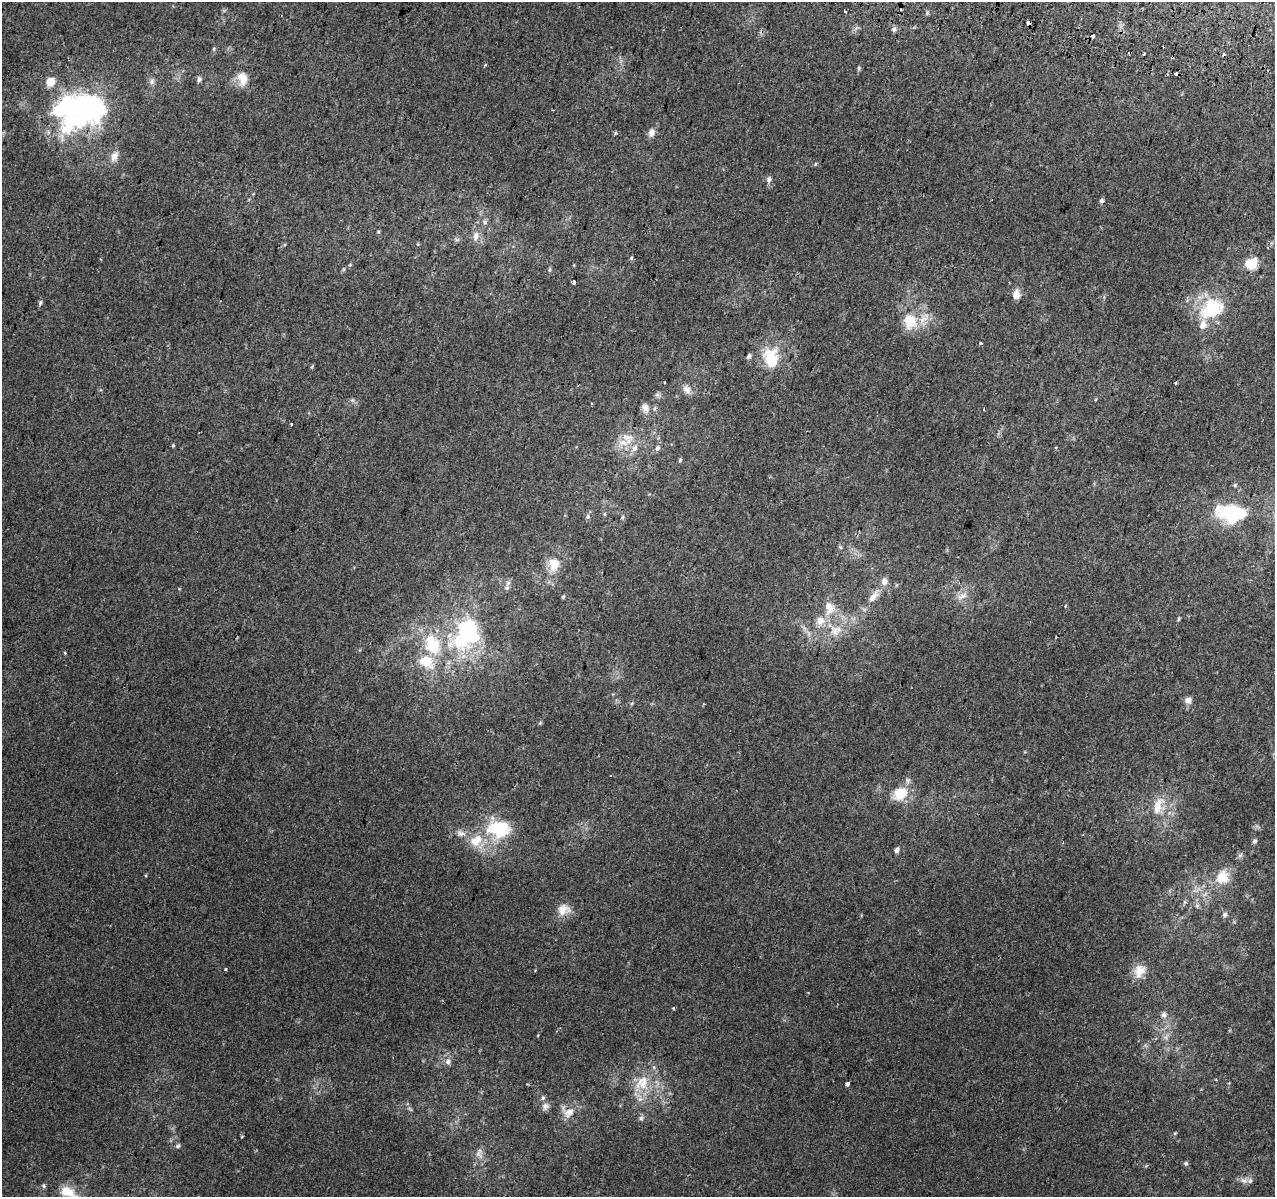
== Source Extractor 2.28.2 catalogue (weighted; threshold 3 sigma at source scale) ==
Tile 10 of 4 x 4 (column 2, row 3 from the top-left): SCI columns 1291-2563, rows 1520-2714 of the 5117 x 5367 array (HDU 1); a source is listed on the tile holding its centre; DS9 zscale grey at full resolution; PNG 1277 x 1199 px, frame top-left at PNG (2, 2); no overlay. Shown black and unused: <1% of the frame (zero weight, under 2 of 3 exposures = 2% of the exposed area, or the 3 px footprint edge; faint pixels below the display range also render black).
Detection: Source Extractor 2.28.2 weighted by HDU 2 'WHT'; one run over the whole footprint, this tile lists its part. Background 0.0025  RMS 0.0034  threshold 0.0154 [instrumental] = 3 sigma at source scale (4.5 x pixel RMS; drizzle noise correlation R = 1.50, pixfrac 1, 0.0396/0.0396 arcsec/px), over >= 5 px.
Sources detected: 114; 1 inside a brighter object's white glare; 6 cosmic-ray / hot-pixel residue — not listed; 12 inside a brighter listed object's ellipse — not listed separately; the other 95 listed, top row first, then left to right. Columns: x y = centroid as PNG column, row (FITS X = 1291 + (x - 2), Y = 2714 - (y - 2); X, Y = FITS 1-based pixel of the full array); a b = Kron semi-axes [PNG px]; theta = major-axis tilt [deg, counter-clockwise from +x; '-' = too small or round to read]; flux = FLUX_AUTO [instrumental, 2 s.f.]
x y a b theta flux
845 11 3 2 - 0.49
927 13 6 4 49 0.53
1028 23 3 3 - 2.3
894 29 7 6 - 0.9
1092 36 4 3 - 2
214 49 5 5 - 0.54
1144 54 3 2 - 0.42
485 65 5 3 - 0.4
859 68 6 5 - 0.49
1175 74 4 3 - 2
242 78 19 14 -81 5.2
199 79 7 6 - 0.92
152 81 9 6 61 1.1
50 82 8 7 - 5.7
89 108 45 37 63 59
651 132 11 8 75 2
114 156 14 9 64 2.8
815 164 5 3 - 0.32
769 179 9 6 83 1.3
1102 201 6 6 - 0.78
485 222 7 7 - 1
378 232 6 4 89 0.45
476 236 13 8 77 2.6
631 258 6 5 - 0.49
1251 263 15 13 19 5.7
350 265 5 4 - 0.39
550 270 6 5 - 0.55
574 282 4 3 - 2.9
1016 294 12 9 87 2.5
40 303 7 4 76 0.71
1212 308 32 23 32 20
910 321 23 19 -76 10
980 343 3 3 - 0.59
749 356 7 6 - 0.9
771 359 24 16 -83 14
664 382 3 2 - 0.24
1175 383 5 3 - 0.35
687 389 14 9 -59 2.3
657 395 7 7 - 0.9
352 400 6 6 - 0.71
592 404 3 3 - 0.53
645 408 13 10 -76 2.3
291 424 3 2 - 0.36
623 442 18 9 -11 4.2
173 445 4 4 - 0.39
657 448 7 6 - 1.1
680 460 6 5 - 0.56
1235 485 6 5 - 0.53
1232 513 25 16 -1 28
605 514 6 4 -90 0.4
588 517 7 6 - 0.87
622 517 6 5 - 0.56
554 564 20 16 85 6.5
508 583 8 6 73 1.1
873 596 24 9 53 4.2
962 596 19 9 28 3.2
563 597 4 4 - 0.47
1065 606 4 3 - 0.61
829 607 20 14 -81 6.3
1179 619 6 4 85 0.5
835 630 25 17 -32 8.3
466 634 52 36 57 44
808 634 9 4 -82 1.1
65 653 3 3 - 0.51
1188 700 9 8 - 1.8
704 704 3 3 - 0.34
900 793 19 14 34 8.6
1157 808 20 13 65 5.8
499 829 32 24 0 19
461 833 14 8 -9 2.3
1254 841 6 5 - 0.7
897 850 7 5 65 1.2
1222 877 19 17 61 7
1185 902 7 4 89 0.58
1197 906 6 5 - 0.75
564 910 18 15 13 4.3
1225 915 7 6 - 0.96
225 969 4 3 - 0.46
1139 971 19 14 64 4.6
673 1008 3 3 - 0.57
1164 1014 8 7 - 1.2
448 1062 9 8 - 1.6
642 1083 30 19 49 11
847 1084 4 4 - 1.3
545 1106 10 9 - 1.6
410 1109 8 4 -52 0.62
569 1112 17 13 -17 4.3
641 1118 6 6 - 0.81
1175 1133 6 3 19 0.42
178 1146 7 5 44 0.67
479 1154 12 8 -40 1.9
1186 1163 6 6 - 0.69
1244 1180 14 7 0 2
43 1186 6 5 - 0.6
67 1192 23 15 -13 7.1
Overlapping masked pixels (flux is a lower limit): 3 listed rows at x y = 1028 23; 1092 36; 1175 74
Isophote crosses this tile's border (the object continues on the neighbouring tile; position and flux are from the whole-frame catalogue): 2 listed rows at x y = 1232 513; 67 1192